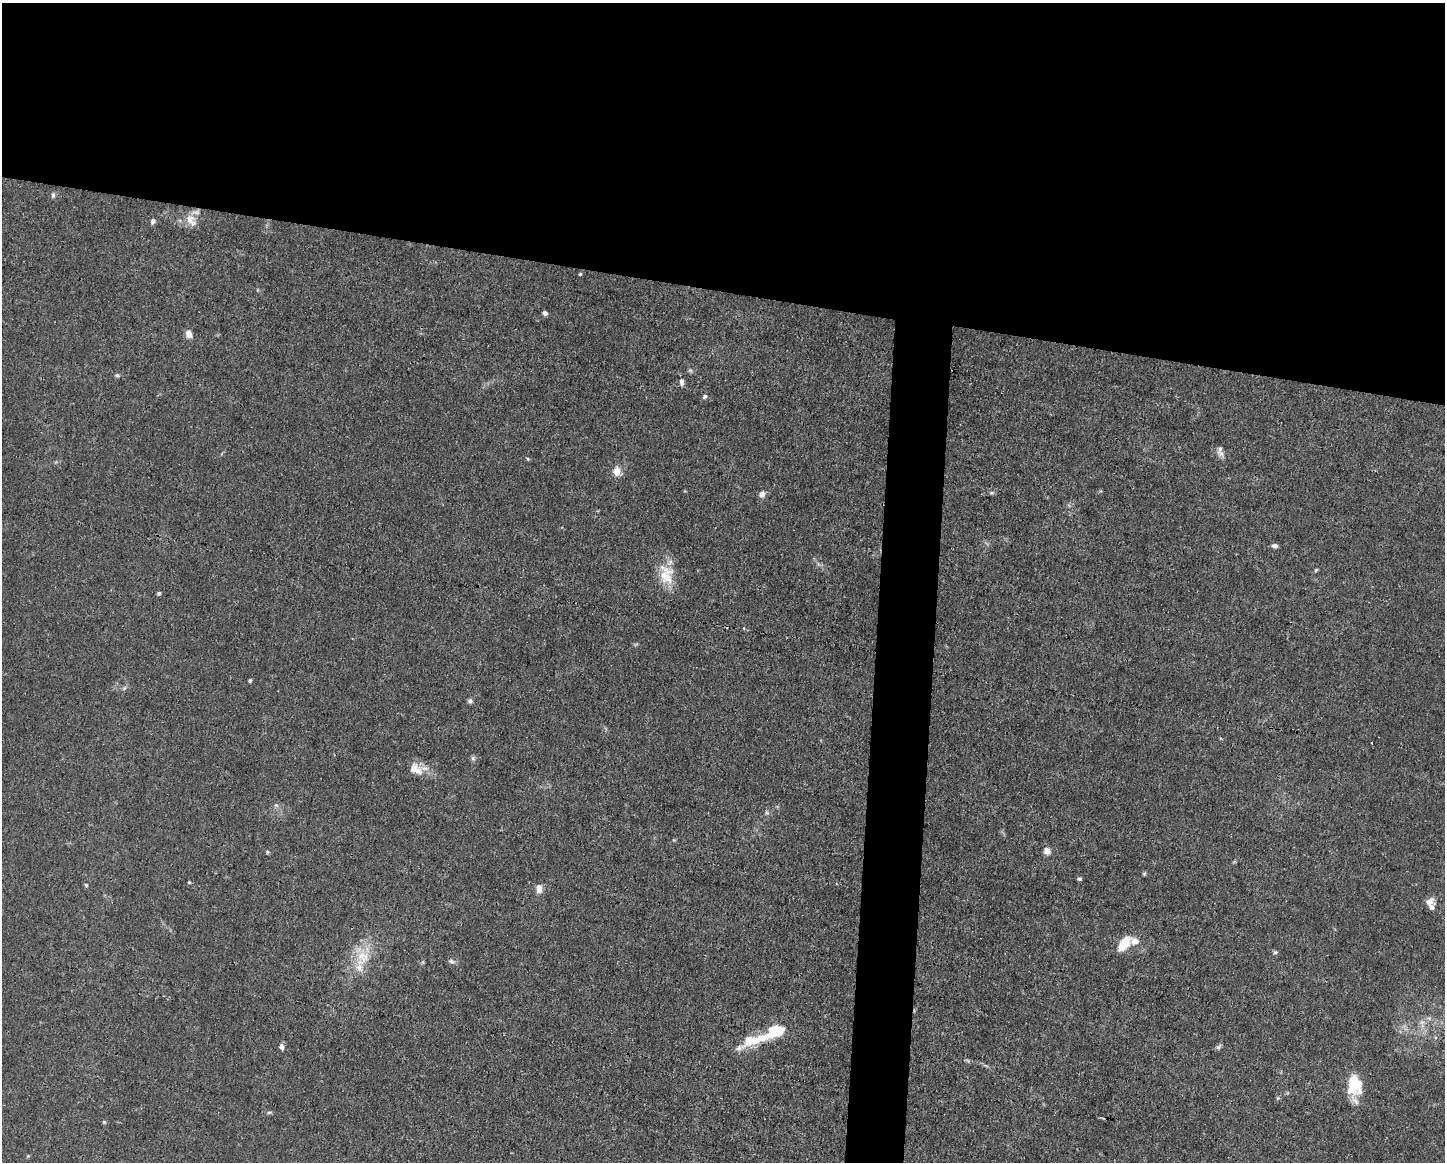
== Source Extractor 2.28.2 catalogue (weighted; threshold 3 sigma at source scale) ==
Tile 2 of 3 x 4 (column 2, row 1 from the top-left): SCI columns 1556-2998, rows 3479-4638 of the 4666 x 4638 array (HDU 1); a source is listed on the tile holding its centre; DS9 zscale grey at full resolution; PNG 1447 x 1164 px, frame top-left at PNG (2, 3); no overlay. Shown black and unused: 28% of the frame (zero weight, under 3 of 4 exposures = <1% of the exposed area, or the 3 px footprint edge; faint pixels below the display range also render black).
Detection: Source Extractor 2.28.2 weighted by HDU 2 'WHT'; one run over the whole footprint, this tile lists its part. Background 0.0185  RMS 0.0025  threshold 0.0112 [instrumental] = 3 sigma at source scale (4.5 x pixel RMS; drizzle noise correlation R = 1.50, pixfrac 1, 0.05/0.05 arcsec/px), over >= 5 px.
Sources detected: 50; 1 cosmic-ray / hot-pixel residue — not listed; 4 inside a brighter listed object's ellipse — not listed separately; the other 45 listed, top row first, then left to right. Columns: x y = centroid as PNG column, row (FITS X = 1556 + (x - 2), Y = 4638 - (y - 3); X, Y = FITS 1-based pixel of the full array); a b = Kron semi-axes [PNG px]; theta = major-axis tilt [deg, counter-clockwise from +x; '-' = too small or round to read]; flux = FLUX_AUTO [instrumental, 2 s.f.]
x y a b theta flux
53 195 7 5 -86 0.56
191 220 18 13 -51 3.2
153 221 7 6 - 0.73
580 274 5 4 - 0.28
545 313 5 5 - 0.78
189 334 10 7 -82 1.4
117 375 7 5 -23 0.47
682 382 10 6 90 0.88
705 396 6 5 - 0.5
1221 453 12 7 -18 1.2
528 459 6 3 -32 0.29
617 471 14 10 87 2.1
762 494 7 6 - 1.4
1275 546 6 5 - 0.9
1316 570 5 4 - 0.3
666 575 28 19 86 6.2
159 593 4 4 - 0.46
744 628 4 2 - 0.24
250 680 4 4 - 0.41
470 701 6 5 - 0.68
473 758 6 6 - 0.53
416 769 21 14 -28 3.6
276 805 6 5 - 0.47
766 812 6 4 -71 0.38
1047 851 9 7 -55 1.5
267 852 5 4 - 0.34
1144 874 5 5 - 0.32
1079 879 5 4 - 0.39
189 882 4 4 - 0.25
86 885 5 4 - 0.27
539 888 9 6 -84 2.1
1430 902 12 10 48 1.6
1124 943 19 9 54 5.4
1275 952 6 5 - 0.4
362 958 26 19 59 7.3
451 961 9 5 -12 0.66
1422 1022 7 6 - 0.87
775 1031 18 12 20 8.7
755 1040 49 13 21 8.3
281 1046 8 6 -70 0.82
1218 1047 10 5 55 0.56
1355 1085 22 12 90 11
1278 1098 5 5 - 0.34
269 1112 6 4 2 0.37
104 1122 4 4 - 0.27